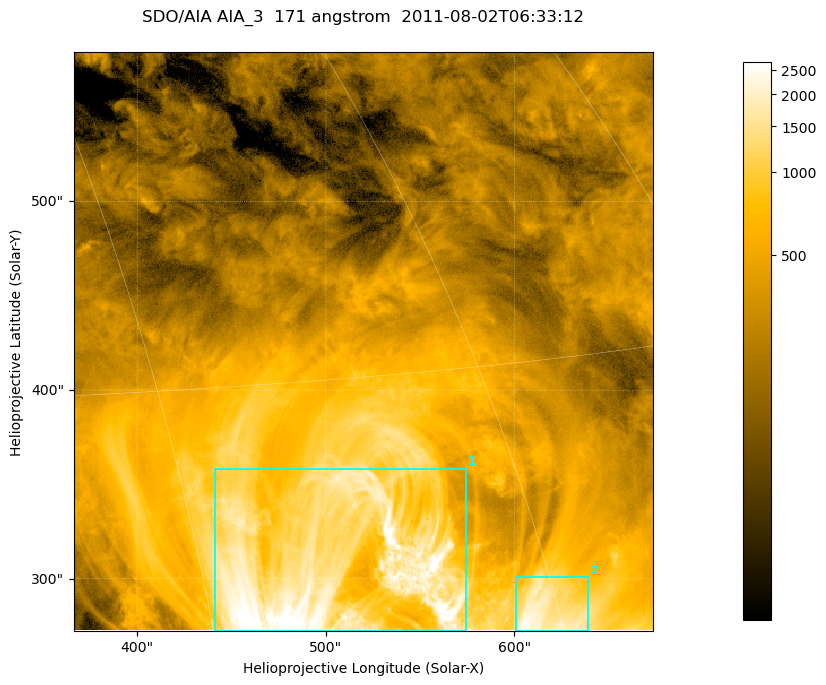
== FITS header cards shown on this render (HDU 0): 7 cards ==
TELESCOP= 'SDO/AIA '
INSTRUME= 'AIA_3   '
WAVELNTH=                  171
WAVEUNIT= 'angstrom'
DATE-OBS= '2011-08-02T06:33:12.35'
CTYPE1  = 'HPLN-TAN'
CTYPE2  = 'HPLT-TAN'

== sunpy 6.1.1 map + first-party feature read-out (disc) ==
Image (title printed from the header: SDO/AIA AIA_3  171 angstrom  2011-08-02T06:33:12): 512 x 512 px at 0.599 arcsec/px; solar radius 945 arcsec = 1577 px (partial field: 3.4% of the solar disc is inside the frame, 100% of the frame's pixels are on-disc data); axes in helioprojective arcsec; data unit not stated in the header (colour bar unlabelled)
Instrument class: DISC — disc imager (sunpy class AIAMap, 171 A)
Bright regions (active regions / flare kernels): reference = the on-disc median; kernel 5 px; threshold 5 sigma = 1204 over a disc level ~325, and >= 1.15x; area >= 262 px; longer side >= 6 px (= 3.6 arcsec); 2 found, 2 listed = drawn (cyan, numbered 1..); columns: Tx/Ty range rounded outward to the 2 arcsec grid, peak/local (2 s.f.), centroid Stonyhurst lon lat
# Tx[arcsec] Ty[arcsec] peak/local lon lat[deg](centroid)
1 440..576 272..358 11 +35 +23
2 600..640 272..302 8.5 +44 +22